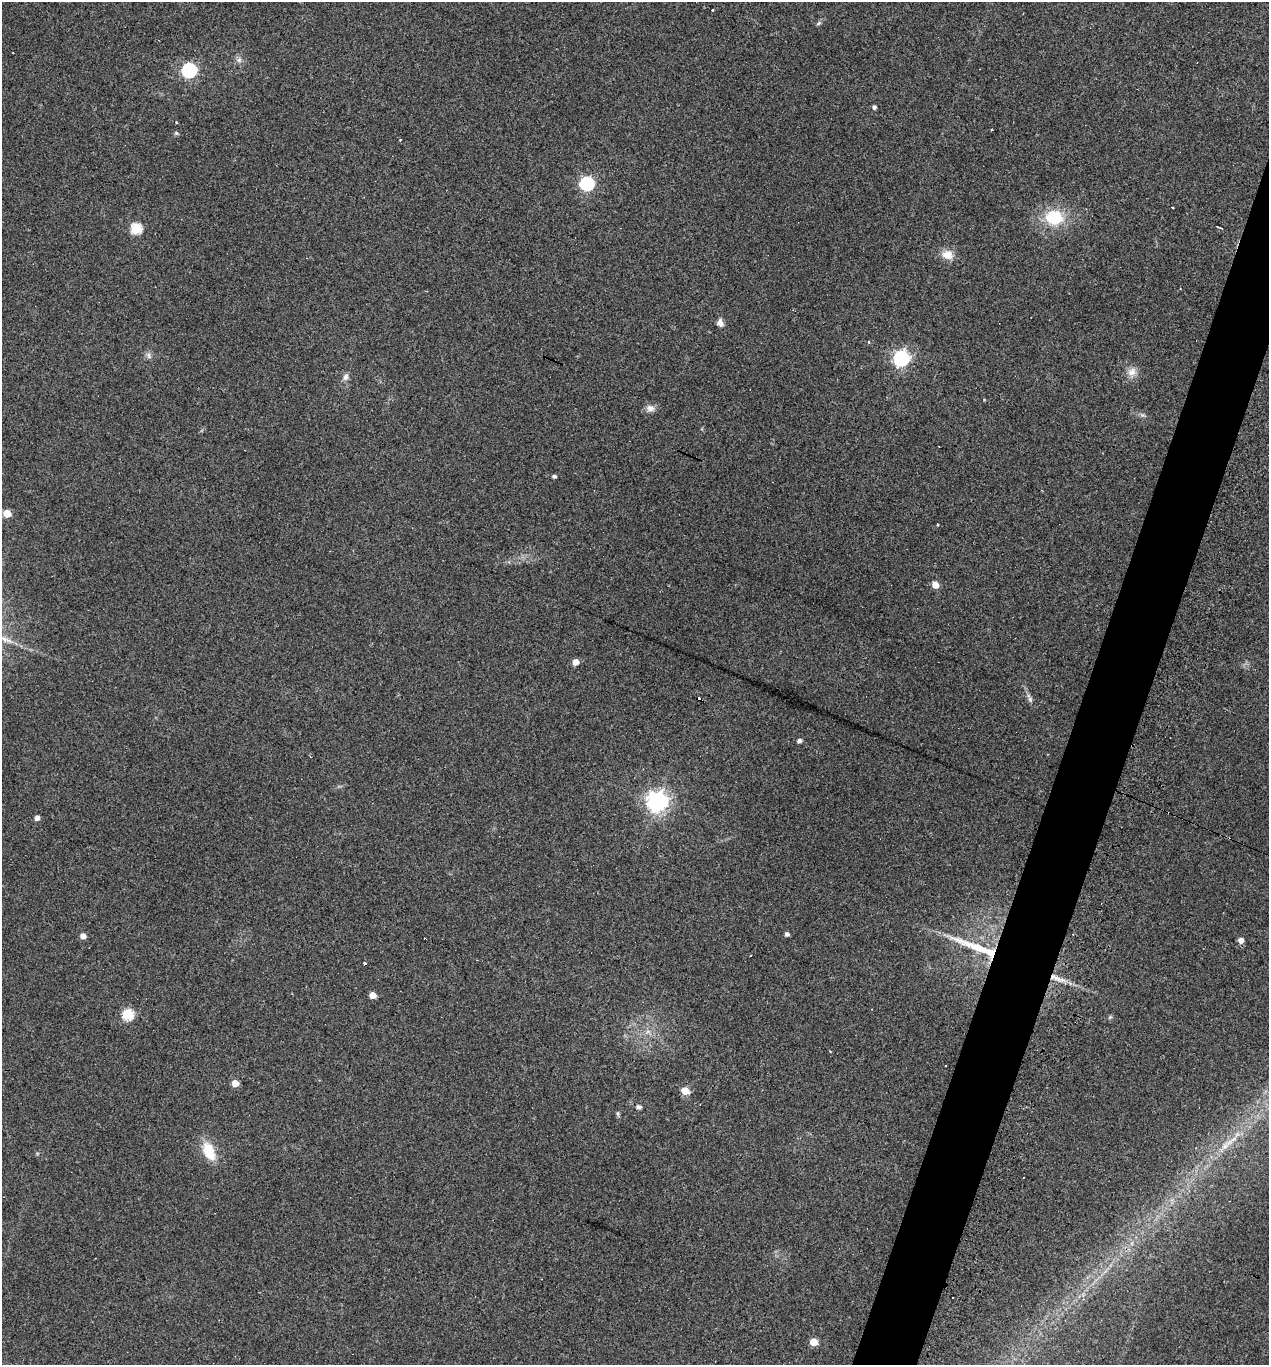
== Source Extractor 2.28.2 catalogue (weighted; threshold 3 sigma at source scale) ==
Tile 10 of 4 x 4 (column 2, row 3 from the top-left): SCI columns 1401-2667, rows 1381-2743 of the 5526 x 5510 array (HDU 1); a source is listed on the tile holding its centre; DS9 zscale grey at full resolution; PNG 1271 x 1367 px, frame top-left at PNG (2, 2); no overlay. Shown black and unused: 4% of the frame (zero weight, under 3 of 4 exposures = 4% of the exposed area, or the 3 px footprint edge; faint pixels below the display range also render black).
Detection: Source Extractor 2.28.2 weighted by HDU 2 'WHT'; one run over the whole footprint, this tile lists its part. Background 0.0797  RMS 0.0055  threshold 0.0248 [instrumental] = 3 sigma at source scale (4.5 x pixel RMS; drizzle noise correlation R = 1.50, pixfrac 1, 0.05/0.05 arcsec/px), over >= 5 px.
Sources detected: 54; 10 cosmic-ray / hot-pixel residue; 1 long thin detection or spike segment (spike, bleed or trail) — not listed; the other 43 listed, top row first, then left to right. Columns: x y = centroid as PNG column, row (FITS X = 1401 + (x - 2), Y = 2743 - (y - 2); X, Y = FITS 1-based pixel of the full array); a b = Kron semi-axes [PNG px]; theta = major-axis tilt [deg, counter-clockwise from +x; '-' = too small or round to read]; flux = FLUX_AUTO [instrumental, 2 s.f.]
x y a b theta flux
713 10 3 3 - 1.2
819 23 7 4 32 0.86
239 60 7 6 - 1.6
189 70 6 6 - 100
874 107 4 4 - 1.5
991 130 3 2 - 0.47
176 133 5 5 - 0.84
400 140 3 3 - 0.66
587 183 6 6 - 90
1054 217 19 16 -9 21
1217 226 5 3 - 0.7
136 228 6 5 - 39
947 255 15 11 -14 5.6
720 323 10 8 -65 2.4
149 355 9 4 -89 1.4
901 358 6 6 - 170
1132 372 12 11 - 4.1
345 377 9 7 67 2.1
650 408 10 9 - 2.9
554 476 4 4 - 1.3
7 513 5 5 - 11
935 585 5 5 - 8
575 662 5 5 - 5.1
1030 699 8 6 -90 1.3
799 741 5 4 - 1.8
657 802 8 7 - 340
37 818 4 4 - 2.6
787 934 4 4 - 1.7
83 936 5 5 - 4
1241 940 5 5 - 3.3
365 963 3 2 - 0.88
1058 978 14 6 -29 3.9
372 995 5 4 - 6.6
127 1014 6 5 - 41
830 1051 3 2 - 0.44
946 1066 2 2 - 0.43
235 1083 5 5 - 8.8
685 1091 5 5 - 12
639 1107 7 5 -8 1.3
1229 1143 12 3 50 2.2
209 1151 24 13 -67 12
1083 1299 5 4 - 0.81
814 1342 5 5 - 13